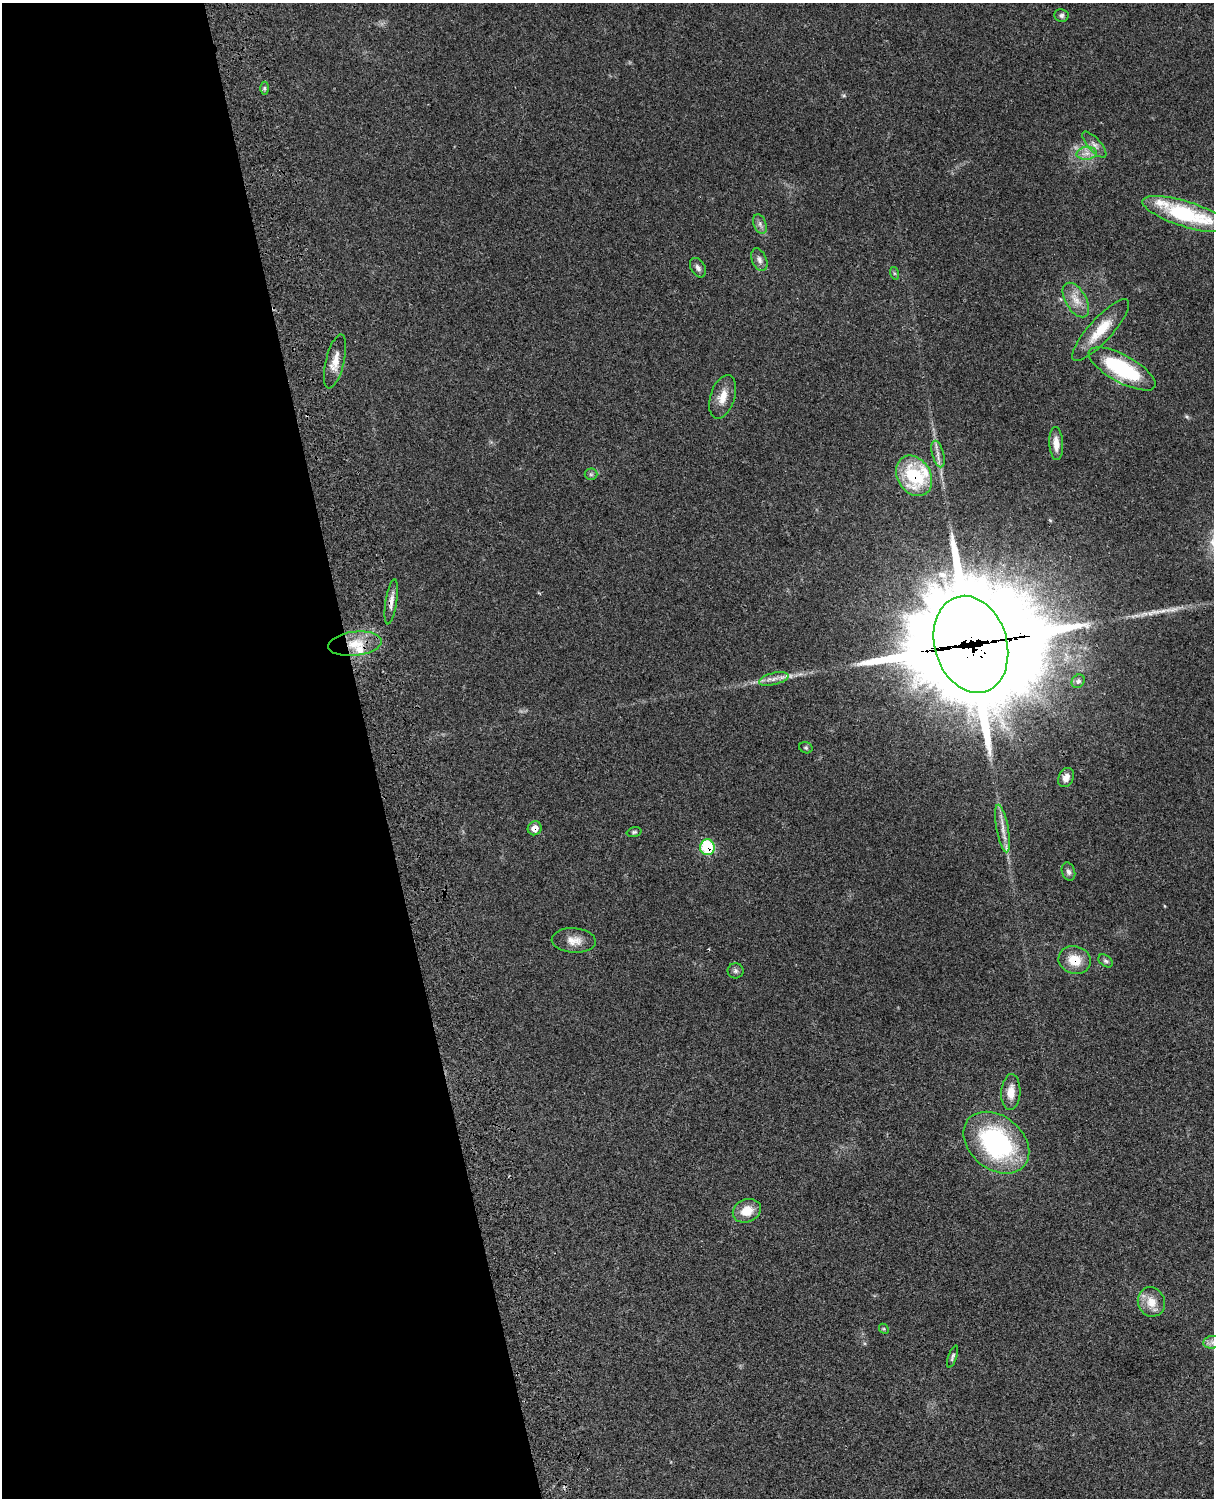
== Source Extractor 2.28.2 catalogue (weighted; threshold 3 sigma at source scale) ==
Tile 5 of 4 x 3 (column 1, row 2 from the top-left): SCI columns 122-1333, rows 1771-3266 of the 5086 x 4925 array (HDU 1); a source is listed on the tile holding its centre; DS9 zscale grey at full resolution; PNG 1216 x 1500 px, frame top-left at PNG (2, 3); each listed source drawn as its Kron ellipse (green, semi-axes under 4 px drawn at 4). Shown black and unused: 31% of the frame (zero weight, under 3 of 4 exposures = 6% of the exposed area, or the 3 px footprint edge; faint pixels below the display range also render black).
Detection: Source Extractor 2.28.2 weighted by HDU 2 'WHT'; one run over the whole footprint, this tile lists its part. Background 0.0982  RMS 0.0063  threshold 0.0284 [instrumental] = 3 sigma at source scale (4.5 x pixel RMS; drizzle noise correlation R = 1.50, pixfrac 1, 0.05/0.05 arcsec/px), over >= 5 px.
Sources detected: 51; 1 too faint to see at this stretch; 1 cosmic-ray / hot-pixel residue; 1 long thin detection or spike segment (spike, bleed or trail) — neither listed nor drawn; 7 inside a brighter listed object's ellipse — not listed separately; the other 41 listed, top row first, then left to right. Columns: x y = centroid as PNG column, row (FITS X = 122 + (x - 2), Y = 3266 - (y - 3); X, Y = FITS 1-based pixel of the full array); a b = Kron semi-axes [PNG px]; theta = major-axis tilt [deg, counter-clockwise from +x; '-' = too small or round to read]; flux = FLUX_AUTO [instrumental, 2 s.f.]
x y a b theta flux
1061 15 7 6 - 1.6
264 88 6 4 90 1.1
1094 145 16 6 -49 3.5
1087 153 10 6 6 3.6
1186 214 45 12 -17 58
760 224 10 6 -69 2.4
759 260 12 7 -68 3.1
698 268 10 7 -59 2.5
894 273 6 4 -71 0.93
1076 300 19 10 -59 7.8
1101 330 40 11 48 17
335 361 27 9 76 8
1122 369 37 13 -29 56
723 397 22 12 72 8.9
1056 444 16 7 -86 6.9
938 454 13 6 -74 3.3
591 474 6 6 - 1.2
914 476 21 16 -58 41
391 602 23 5 81 4.3
355 644 27 12 7 15
971 644 49 36 -73 11000
774 679 15 6 14 3.8
1078 681 7 6 - 1.3
806 748 7 5 -24 1
1066 778 10 7 61 4.4
535 828 7 6 - 5.7
1003 829 24 6 -79 6.2
634 832 7 4 14 1.1
707 847 8 7 - 36
1068 872 9 6 -71 2.1
574 940 22 12 -4 7.5
1075 960 16 13 -18 13
1106 961 8 5 -39 1.3
735 971 8 8 - 1.7
1011 1092 18 9 86 8.3
996 1143 36 26 -39 99
747 1211 14 11 23 10
1151 1302 15 13 -64 9.3
884 1329 5 4 - 0.73
1212 1342 9 6 6 2.9
952 1357 11 4 71 1.5
Overlapping masked pixels (flux is a lower limit): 6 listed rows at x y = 914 476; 355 644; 971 644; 535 828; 707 847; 1075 960
Isophote crosses this tile's border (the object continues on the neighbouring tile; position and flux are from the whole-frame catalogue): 1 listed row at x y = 1212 1342